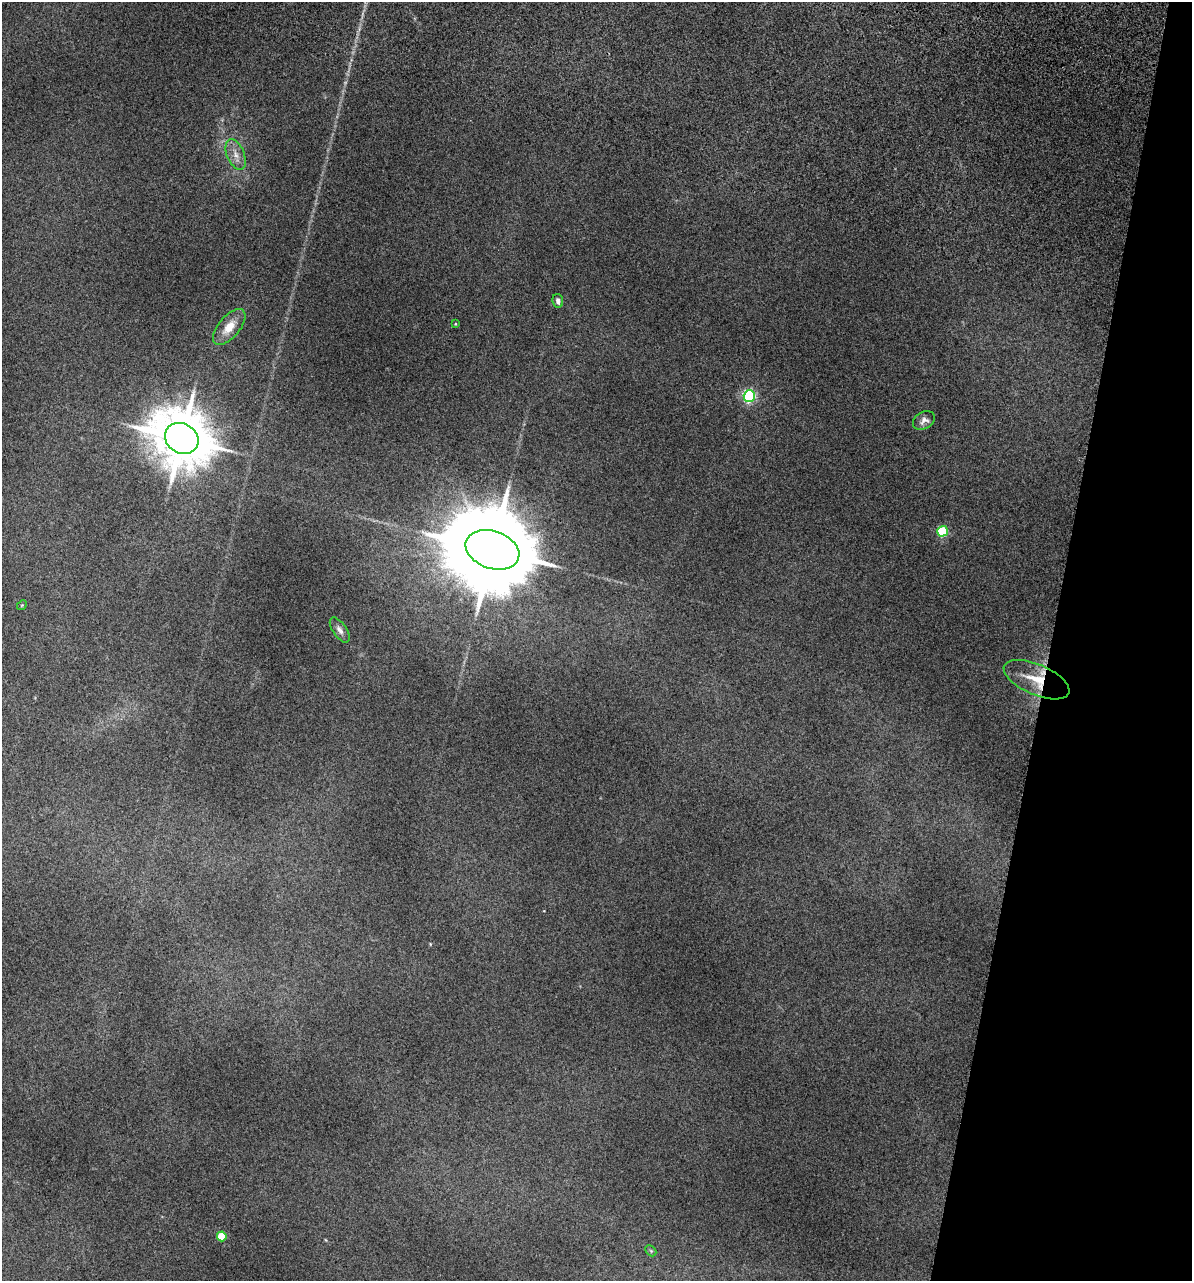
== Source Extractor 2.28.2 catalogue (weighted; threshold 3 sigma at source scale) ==
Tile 8 of 4 x 4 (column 4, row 2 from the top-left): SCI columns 3809-4998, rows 2952-4230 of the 5355 x 5900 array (HDU 1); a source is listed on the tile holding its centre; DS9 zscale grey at full resolution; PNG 1194 x 1283 px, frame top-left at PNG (2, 2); each listed source drawn as its Kron ellipse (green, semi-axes under 4 px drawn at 4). Shown black and unused: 12% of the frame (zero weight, under 3 of 5 exposures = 17% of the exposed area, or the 3 px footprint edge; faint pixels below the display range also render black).
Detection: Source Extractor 2.28.2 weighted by HDU 2 'WHT'; one run over the whole footprint, this tile lists its part. Background 0.18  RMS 0.009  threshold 0.0403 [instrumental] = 3 sigma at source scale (4.5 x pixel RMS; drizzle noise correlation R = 1.50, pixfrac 1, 0.05/0.05 arcsec/px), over >= 5 px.
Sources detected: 14; all 14 listed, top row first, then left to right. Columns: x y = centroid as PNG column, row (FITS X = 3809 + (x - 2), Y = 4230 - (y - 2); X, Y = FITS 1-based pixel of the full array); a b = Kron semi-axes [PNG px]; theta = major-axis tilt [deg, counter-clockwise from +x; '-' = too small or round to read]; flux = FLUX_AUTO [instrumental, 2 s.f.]
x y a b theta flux
236 154 16 8 -68 7.9
558 301 7 5 -80 3.3
455 324 3 3 - 0.74
229 327 22 10 50 15
749 396 6 5 - 150
924 420 12 8 30 4.5
182 438 17 15 -32 5100
943 531 5 5 - 64
492 550 28 19 -19 19000
22 605 5 4 - 0.94
340 630 14 7 -55 4.4
1036 680 35 15 -24 28
222 1236 5 5 - 30
651 1251 6 4 -46 1.3
Overlapping masked pixels (flux is a lower limit): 1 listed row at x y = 1036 680